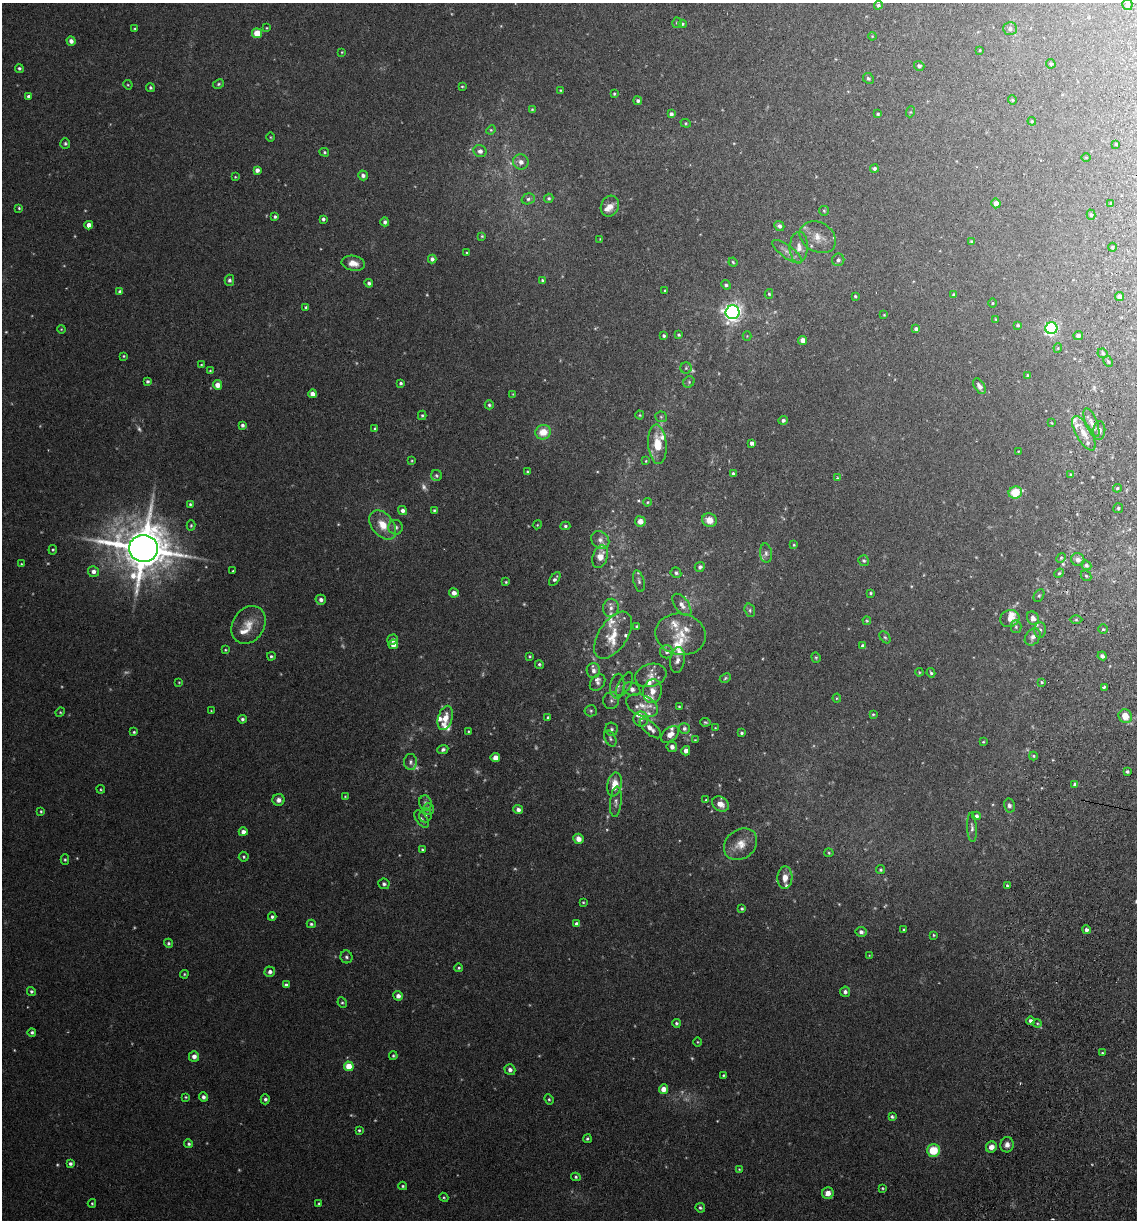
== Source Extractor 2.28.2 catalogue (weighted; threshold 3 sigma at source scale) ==
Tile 10 of 4 x 4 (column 2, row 3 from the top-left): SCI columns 1311-2445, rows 1231-2448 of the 5008 x 4899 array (HDU 1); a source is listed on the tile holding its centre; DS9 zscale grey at full resolution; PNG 1139 x 1222 px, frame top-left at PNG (2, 3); each listed source drawn as its Kron ellipse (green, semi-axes under 4 px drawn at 4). Shown black and unused: <1% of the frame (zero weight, under 3 of 6 exposures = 3% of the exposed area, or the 3 px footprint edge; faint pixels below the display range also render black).
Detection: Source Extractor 2.28.2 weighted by HDU 2 'WHT'; one run over the whole footprint, this tile lists its part. Background 0.0299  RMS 0.0032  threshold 0.0133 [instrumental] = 3 sigma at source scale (4.09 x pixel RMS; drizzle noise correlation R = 1.36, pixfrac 0.8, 0.05/0.05 arcsec/px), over >= 5 px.
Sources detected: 385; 37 too faint to see at this stretch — neither listed nor drawn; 28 inside a brighter listed object's ellipse — not listed separately; the other 320 listed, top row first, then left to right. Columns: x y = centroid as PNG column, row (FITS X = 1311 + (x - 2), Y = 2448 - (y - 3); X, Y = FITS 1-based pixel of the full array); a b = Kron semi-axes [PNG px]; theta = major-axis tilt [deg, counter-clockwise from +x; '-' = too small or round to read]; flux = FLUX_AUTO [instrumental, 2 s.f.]
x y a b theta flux
878 5 4 4 - 0.65
1127 5 5 5 - 0.74
677 23 5 4 - 0.45
682 24 4 3 - 0.43
267 28 3 3 - 0.24
135 29 4 3 - 0.29
1010 29 7 6 - 0.91
257 33 5 5 - 5.3
872 36 4 3 - 0.23
71 41 5 4 - 1.2
980 50 3 3 - 0.25
342 52 4 4 - 0.24
1051 64 5 4 - 0.4
919 66 5 4 - 0.72
19 68 4 4 - 0.52
868 78 5 5 - 0.57
218 84 6 4 28 0.46
128 85 5 4 - 0.3
462 86 4 3 - 0.28
150 88 4 4 - 0.45
560 90 4 3 - 0.24
614 94 3 3 - 0.32
28 96 3 3 - 0.69
1012 100 4 4 - 0.33
638 101 4 4 - 0.71
532 109 4 3 - 0.28
910 112 5 3 - 0.28
671 114 4 4 - 0.9
878 114 3 3 - 0.38
1032 121 4 4 - 0.31
686 123 5 4 - 0.37
491 130 5 4 - 0.35
270 137 5 3 - 0.26
65 143 5 5 - 0.54
1116 144 3 2 - 0.33
480 151 6 6 - 1.3
324 152 5 4 - 0.4
1086 157 5 3 - 0.26
521 162 8 7 - 1.6
874 168 4 4 - 0.66
257 170 4 4 - 1.5
363 175 5 4 - 1
235 177 4 3 - 0.26
549 198 5 4 - 0.52
528 199 7 5 16 0.7
996 203 5 4 - 2
1110 203 3 2 - 0.31
610 206 11 9 66 2.2
19 208 3 3 - 0.34
824 211 5 4 - 0.34
1091 215 5 4 - 0.51
275 217 4 4 - 0.54
323 219 4 4 - 0.61
385 222 4 4 - 0.77
89 225 4 4 - 2
779 226 5 5 - 0.99
482 236 4 3 - 0.32
818 237 19 14 -30 4.2
600 239 3 3 - 0.19
972 242 4 3 - 0.62
799 247 15 9 88 2.7
1112 247 4 4 - 0.33
787 252 18 6 -36 1.8
467 253 4 4 - 0.33
432 259 4 4 - 0.9
838 260 6 6 - 1.1
733 262 4 3 - 0.35
353 263 12 7 -10 2.8
229 280 5 5 - 0.71
542 280 3 3 - 0.54
369 283 4 4 - 0.78
726 285 5 4 - 0.62
665 290 3 2 - 0.26
120 292 4 4 - 1.1
769 294 5 4 - 0.39
954 295 4 3 - 0.53
855 296 3 3 - 0.37
1119 297 5 4 - 1.5
992 303 4 3 - 0.27
306 307 4 3 - 0.54
733 312 7 7 - 150
884 315 3 2 - 0.2
996 319 4 3 - 0.24
1018 325 3 3 - 0.42
1051 328 6 6 - 58
61 329 4 3 - 0.26
916 329 4 4 - 1
679 335 4 3 - 0.36
1078 335 5 4 - 1
664 336 4 3 - 0.55
747 336 4 4 - 0.3
802 340 4 4 - 1.8
1058 348 4 4 - 0.32
1103 353 5 5 - 0.56
123 356 3 3 - 0.31
1108 361 6 4 -65 0.52
201 365 4 3 - 0.25
686 368 5 5 - 0.52
210 371 4 4 - 0.31
1027 375 4 3 - 0.32
147 381 4 4 - 0.6
689 382 6 5 - 0.53
401 383 3 3 - 0.59
217 385 5 4 - 2.6
979 386 8 5 -58 1.4
312 394 4 4 - 1.8
513 394 3 3 - 0.23
489 405 4 4 - 0.51
422 415 4 4 - 0.42
640 415 4 4 - 0.33
661 417 6 5 - 0.52
783 420 5 4 - 0.72
1052 423 4 2 - 0.2
1091 423 15 6 -68 2
242 425 4 4 - 0.74
375 429 4 3 - 0.55
1099 430 9 6 85 1.2
543 432 8 7 - 4.7
1084 433 19 7 -60 3.2
752 443 4 4 - 1.3
657 444 20 9 -85 6.5
1018 451 3 2 - 0.2
412 461 4 2 - 0.26
646 461 4 4 - 0.27
527 471 3 3 - 0.34
733 473 4 3 - 0.43
1071 475 4 4 - 0.61
436 476 5 5 - 0.56
837 478 4 4 - 0.29
1117 488 4 4 - 0.39
1015 492 7 6 - 7.5
647 502 4 3 - 0.33
190 504 4 4 - 0.47
1118 508 5 4 - 0.49
434 510 4 4 - 0.46
402 511 5 4 - 1.1
709 520 7 6 - 3.2
640 521 5 5 - 2
191 525 5 4 - 0.44
383 525 16 11 -51 5
537 525 4 3 - 0.28
565 526 5 4 - 0.51
396 527 7 7 - 1
600 540 10 8 -43 1.4
794 545 4 3 - 0.34
143 548 14 13 - 1600
53 550 5 4 - 0.36
766 553 10 6 -84 1.1
600 557 11 7 72 3
1061 558 5 4 - 0.4
1078 560 7 6 - 1.5
864 561 5 5 - 0.56
21 564 4 3 - 0.27
1086 565 5 4 - 0.63
700 567 5 5 - 0.85
233 571 3 2 - 0.28
93 572 5 5 - 1.4
676 573 5 5 - 0.63
1059 573 5 4 - 0.43
1086 576 6 4 -43 0.51
555 579 8 4 54 0.94
639 581 11 5 -77 0.74
506 582 4 4 - 0.34
454 593 5 4 - 1.7
870 593 3 3 - 0.34
1039 596 7 5 62 0.54
321 600 5 5 - 1.1
682 605 13 7 -53 1.8
611 608 9 8 - 1.5
750 610 7 5 -72 0.63
1010 618 10 8 25 2.4
1033 618 7 5 -62 1.4
1076 620 6 4 0 0.5
867 621 4 4 - 0.32
249 625 20 16 59 5.2
637 626 4 4 - 0.5
1016 627 6 5 - 0.58
1103 629 4 4 - 0.45
1040 630 8 6 89 0.79
681 634 25 20 -11 7
613 635 26 14 56 6.5
885 637 7 4 -52 0.49
1033 637 9 7 53 1.4
393 640 5 5 - 1.4
393 644 5 4 - 2.2
863 646 4 3 - 1.1
225 650 4 3 - 0.28
666 652 6 6 - 1.1
271 656 4 4 - 0.46
529 656 3 2 - 0.32
1102 656 4 4 - 0.84
816 657 5 4 - 0.38
677 660 13 7 82 1.6
539 664 4 4 - 0.48
593 671 7 7 - 1.4
919 672 4 3 - 0.31
931 673 5 3 - 0.43
651 675 16 11 17 3.1
725 678 6 4 25 0.46
179 682 4 3 - 0.24
597 682 9 7 54 1.2
1042 682 4 3 - 0.41
624 684 13 6 60 1.3
617 686 12 7 85 1.6
1104 687 4 3 - 0.68
632 689 9 6 -20 1.7
652 691 12 9 82 3.1
837 698 4 4 - 0.3
611 700 8 8 - 1.1
642 705 17 10 -23 3.9
679 707 3 2 - 0.31
211 711 3 2 - 0.21
591 711 6 5 - 0.59
60 712 5 4 - 0.37
873 714 4 4 - 0.35
1125 716 7 6 - 4
548 717 4 3 - 0.52
445 718 12 7 74 3.3
242 719 4 4 - 0.58
641 719 7 7 - 1.1
705 722 5 3 - 0.41
650 728 13 6 -42 2.1
684 728 6 5 - 0.82
715 728 3 3 - 0.22
611 729 7 6 - 0.72
468 731 4 3 - 0.29
134 732 4 4 - 0.36
741 733 3 3 - 0.47
670 734 10 6 40 2.2
610 738 8 5 -62 0.7
695 740 3 3 - 0.25
983 742 4 3 - 0.29
672 747 5 5 - 1.3
443 749 5 4 - 0.82
686 751 5 4 - 1.2
1033 756 4 4 - 0.38
495 758 5 4 - 2.1
410 762 8 6 90 0.95
1127 772 3 3 - 0.66
615 784 12 7 80 4.9
1075 785 4 4 - 0.97
101 789 4 3 - 0.27
345 796 3 3 - 0.24
279 800 6 6 - 1.2
706 800 4 4 - 0.35
616 802 15 5 85 1.4
425 803 7 6 - 0.83
720 804 9 7 -35 2.7
1009 806 7 5 -76 0.93
428 809 6 5 - 0.94
518 810 5 4 - 1.3
41 811 4 3 - 0.36
425 815 7 6 - 0.7
976 816 4 4 - 0.79
421 819 10 5 -53 0.9
972 827 15 5 -87 1
243 832 4 4 - 1.4
578 839 5 5 - 2.3
740 844 18 14 39 4.4
422 850 4 3 - 0.41
829 853 4 4 - 0.33
244 857 5 5 - 0.46
65 860 5 4 - 0.43
880 870 4 4 - 0.38
785 878 11 7 87 2.8
384 884 6 5 - 0.76
1007 885 3 3 - 0.41
583 902 4 3 - 0.3
742 909 4 3 - 0.45
272 917 4 4 - 0.62
311 924 4 4 - 0.48
577 924 4 4 - 1.5
904 930 3 3 - 0.33
1086 930 4 4 - 0.94
861 932 5 5 - 1.1
934 935 4 3 - 0.32
168 943 5 4 - 0.52
869 955 4 2 - 0.19
346 957 6 6 - 0.66
459 968 4 3 - 0.41
270 972 5 5 - 1.2
184 974 4 3 - 0.31
286 985 4 4 - 0.72
31 991 5 4 - 0.55
845 992 5 5 - 0.99
398 996 5 4 - 1.4
342 1003 5 4 - 0.42
1031 1021 4 4 - 0.97
676 1023 4 4 - 0.52
1037 1023 4 4 - 0.38
32 1032 4 4 - 0.58
697 1042 5 3 - 0.28
1102 1053 3 3 - 0.36
194 1056 5 5 - 1.5
393 1056 4 4 - 0.42
349 1066 5 4 - 7.3
510 1070 6 5 - 1.2
723 1075 4 3 - 0.32
663 1089 5 4 - 2.5
186 1097 4 3 - 0.31
203 1097 4 4 - 0.89
265 1099 5 4 - 0.72
549 1099 5 4 - 0.41
892 1116 4 3 - 0.58
359 1130 4 3 - 0.4
587 1139 4 4 - 0.47
189 1144 4 4 - 0.57
1007 1145 8 6 78 1.5
991 1147 6 5 - 1.9
933 1150 6 6 - 7.9
70 1164 4 4 - 0.76
739 1169 4 3 - 0.28
576 1177 5 4 - 0.41
403 1186 4 3 - 0.41
882 1188 4 3 - 0.32
828 1193 6 5 - 2.6
444 1197 5 4 - 0.35
92 1203 4 3 - 0.34
319 1203 3 2 - 0.32
700 1208 5 4 - 0.5